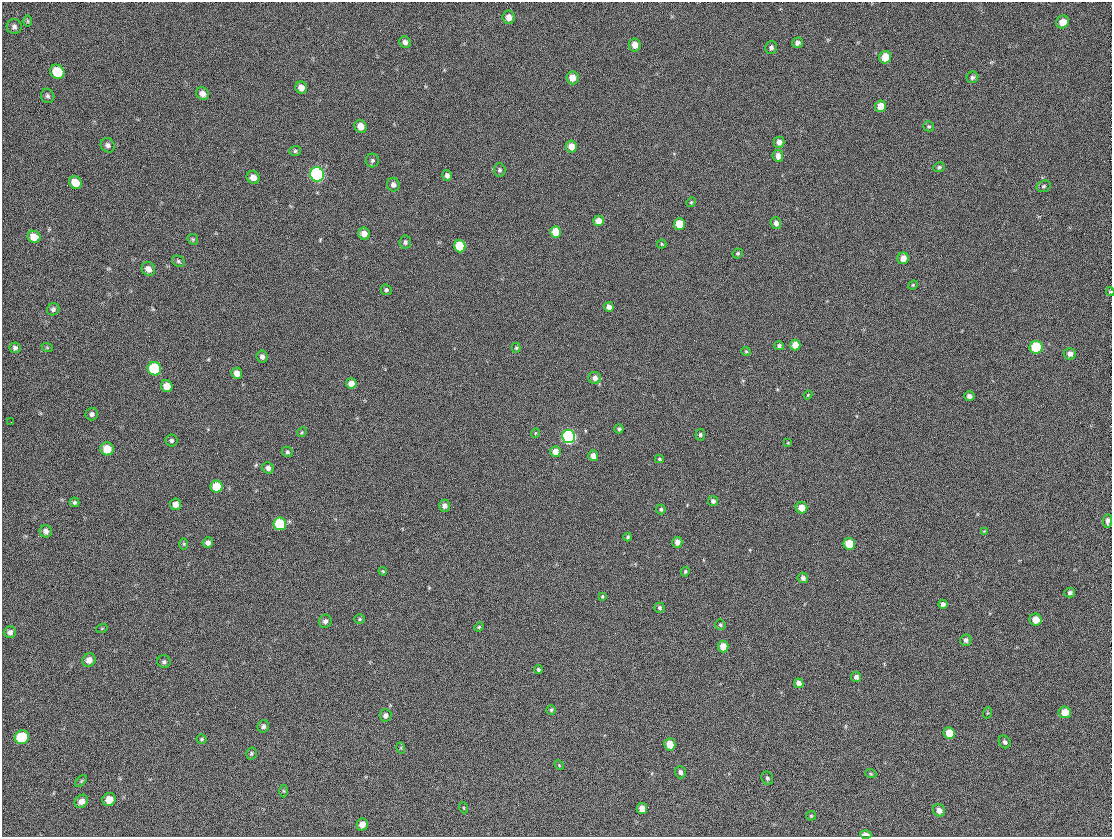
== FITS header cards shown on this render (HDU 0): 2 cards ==
NAXIS1  =                 1110
NAXIS2  =                  835

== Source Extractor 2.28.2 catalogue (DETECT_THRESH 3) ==
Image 1110 x 835 px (HDU 0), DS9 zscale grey, 1 PNG px = 1 image px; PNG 1114 x 839 px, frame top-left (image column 1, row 835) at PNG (2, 2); each listed source drawn as its Kron ellipse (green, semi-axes under 4 px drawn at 4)
Background 110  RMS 15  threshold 45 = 3 sigma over >= 5 px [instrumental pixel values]
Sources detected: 146; all 146 listed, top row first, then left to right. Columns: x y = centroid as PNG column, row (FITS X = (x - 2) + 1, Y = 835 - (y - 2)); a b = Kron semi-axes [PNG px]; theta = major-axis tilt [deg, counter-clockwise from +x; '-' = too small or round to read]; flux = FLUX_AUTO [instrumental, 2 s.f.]
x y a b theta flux
509 17 6 6 - 5600
28 21 6 4 -89 1200
1062 22 7 6 - 9500
14 27 7 7 - 2900
405 42 6 5 - 3300
797 43 5 5 - 3200
635 45 6 6 - 8100
771 48 6 5 - 2800
885 57 6 6 - 16000
57 72 7 6 - 28000
972 77 6 5 - 2300
572 78 6 6 - 10000
301 88 6 5 - 6200
202 93 7 6 - 5200
48 96 7 6 - 2400
880 106 6 5 - 14000
361 126 6 6 - 9600
929 126 5 5 - 1500
779 142 5 5 - 4800
108 145 7 7 - 3300
571 147 6 5 - 9600
295 151 6 5 - 1700
778 156 6 5 - 5800
372 161 7 6 - 2200
939 167 6 4 26 1800
499 170 7 6 - 2200
317 174 7 6 - 220000
447 175 5 5 - 3000
253 177 7 6 - 7200
75 182 7 6 - 14000
393 185 7 6 - 3500
1044 186 7 5 17 2000
691 202 5 4 - 1100
599 221 5 5 - 8300
776 223 6 5 - 4100
679 224 6 5 - 20000
556 232 6 5 - 17000
364 234 6 6 - 7100
34 237 6 6 - 12000
193 239 6 5 - 1400
405 242 6 6 - 2600
661 244 5 4 - 1100
460 246 6 6 - 34000
738 253 5 4 - 1500
903 258 6 5 - 7800
178 261 6 5 - 1800
148 269 7 6 - 5900
913 285 5 4 - 1000
386 290 5 5 - 2300
1110 292 4 4 - 1200
609 307 5 4 - 5300
53 309 6 5 - 2200
795 345 5 5 - 11000
779 346 5 4 - 2200
47 347 6 3 -19 1100
1036 347 6 6 - 53000
15 348 5 5 - 2600
516 348 5 4 - 1400
746 351 5 4 - 1300
1070 354 6 6 - 4300
262 357 6 5 - 3200
154 369 7 6 - 70000
237 373 6 5 - 7500
595 378 6 6 - 4900
351 383 5 5 - 7900
167 386 6 5 - 9800
808 395 4 3 - 950
969 396 5 5 - 3700
92 414 6 6 - 2800
11 422 2 2 - 850
619 429 4 4 - 1700
302 432 5 4 - 1100
535 433 5 3 - 710
700 435 6 5 - 2000
569 437 7 6 - 240000
172 440 6 6 - 2100
788 443 4 4 - 980
107 449 6 6 - 14000
287 452 6 5 - 1900
555 452 5 5 - 8600
593 456 5 4 - 5700
659 459 4 3 - 1300
268 468 6 5 - 3900
216 486 6 6 - 21000
713 501 5 5 - 2700
74 502 5 4 - 1900
176 504 6 5 - 5900
445 506 6 5 - 3800
801 508 6 5 - 11000
661 509 5 5 - 1600
1108 521 7 4 85 3100
280 524 6 6 - 47000
46 531 6 6 - 3300
984 531 4 3 - 770
628 537 4 3 - 1400
677 542 5 5 - 5800
208 543 5 5 - 4200
184 544 6 4 -90 1200
849 544 6 5 - 26000
383 571 4 3 - 1000
685 572 5 4 - 1400
803 578 5 5 - 3200
1070 593 5 5 - 2400
602 596 4 3 - 1000
943 604 4 4 - 2800
659 608 5 5 - 1900
360 619 5 4 - 1300
1036 620 6 6 - 10000
325 621 6 6 - 3300
720 625 5 5 - 1600
479 627 5 4 - 1300
102 628 5 3 - 860
10 632 6 5 - 3200
966 640 6 5 - 3200
723 646 6 5 - 11000
89 660 7 6 - 6600
164 662 7 6 - 2500
538 670 4 4 - 1800
856 677 5 5 - 3500
799 683 5 4 - 5200
551 710 5 5 - 1500
1065 712 6 6 - 11000
987 713 6 3 71 1100
385 715 6 6 - 3600
263 726 6 5 - 2500
949 733 6 5 - 17000
22 737 7 7 - 42000
202 739 5 5 - 1300
1005 742 7 5 -55 2500
670 744 6 5 - 14000
401 748 6 3 -73 1000
251 753 6 5 - 1600
559 765 5 4 - 1000
680 772 6 5 - 3300
871 774 6 3 -19 1200
767 778 7 5 -64 2100
81 781 7 4 46 1600
283 791 6 4 -89 1300
109 799 7 6 - 11000
81 801 7 6 - 5700
464 808 5 3 - 870
642 808 6 5 - 8500
939 810 6 6 - 5600
811 816 5 5 - 1200
362 824 6 5 - 7600
866 835 5 3 - 5900
At the frame edge (FLAGS 8, measured only in part): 2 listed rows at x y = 1110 292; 866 835

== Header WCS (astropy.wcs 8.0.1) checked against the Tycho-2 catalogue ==
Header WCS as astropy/WCSLIB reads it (CRVAL/CRPIX/CD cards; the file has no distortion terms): RA---TAN/DEC--TAN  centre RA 23:07:11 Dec +58:34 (346.80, +58.56 deg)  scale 0.912 arcsec/px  FOV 16.9' x 12.7'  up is -1 deg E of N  parity normal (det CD < 0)
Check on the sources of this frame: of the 60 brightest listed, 9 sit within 1.5 arcsec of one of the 14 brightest Tycho-2 stars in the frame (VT <= 12.46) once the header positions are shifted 0.25 arcsec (0.17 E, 0.19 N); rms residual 0.46 arcsec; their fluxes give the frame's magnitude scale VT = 23.20 - 2.5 log10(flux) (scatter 0.09 mag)
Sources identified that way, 9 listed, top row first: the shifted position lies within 1.5 arcsec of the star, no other Tycho-2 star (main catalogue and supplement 1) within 3.0 arcsec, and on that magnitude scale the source's flux lands within +1.5 / -3 mag of the star's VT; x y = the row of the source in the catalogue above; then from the Tycho-2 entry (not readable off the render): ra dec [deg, ICRS J2000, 3 dp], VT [Tycho-2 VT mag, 2 dp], TYC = Tycho-2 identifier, HIP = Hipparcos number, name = IAU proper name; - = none
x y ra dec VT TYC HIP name
57 72 347.037 +58.649 12.04 4010-2117-1 - -
34 237 347.050 +58.607 12.46 4010-1983-1 - -
460 246 346.843 +58.603 11.99 4010-1871-1 - -
1036 347 346.564 +58.574 11.49 3997-2299-1 - -
154 369 346.992 +58.573 11.00 4010-2329-1 - -
569 437 346.792 +58.554 9.85 4010-2235-1 114160 -
280 524 346.933 +58.534 11.52 4010-2078-1 - -
849 544 346.657 +58.525 11.84 3997-2023-1 - -
22 737 347.060 +58.481 11.67 4010-2355-1 - -